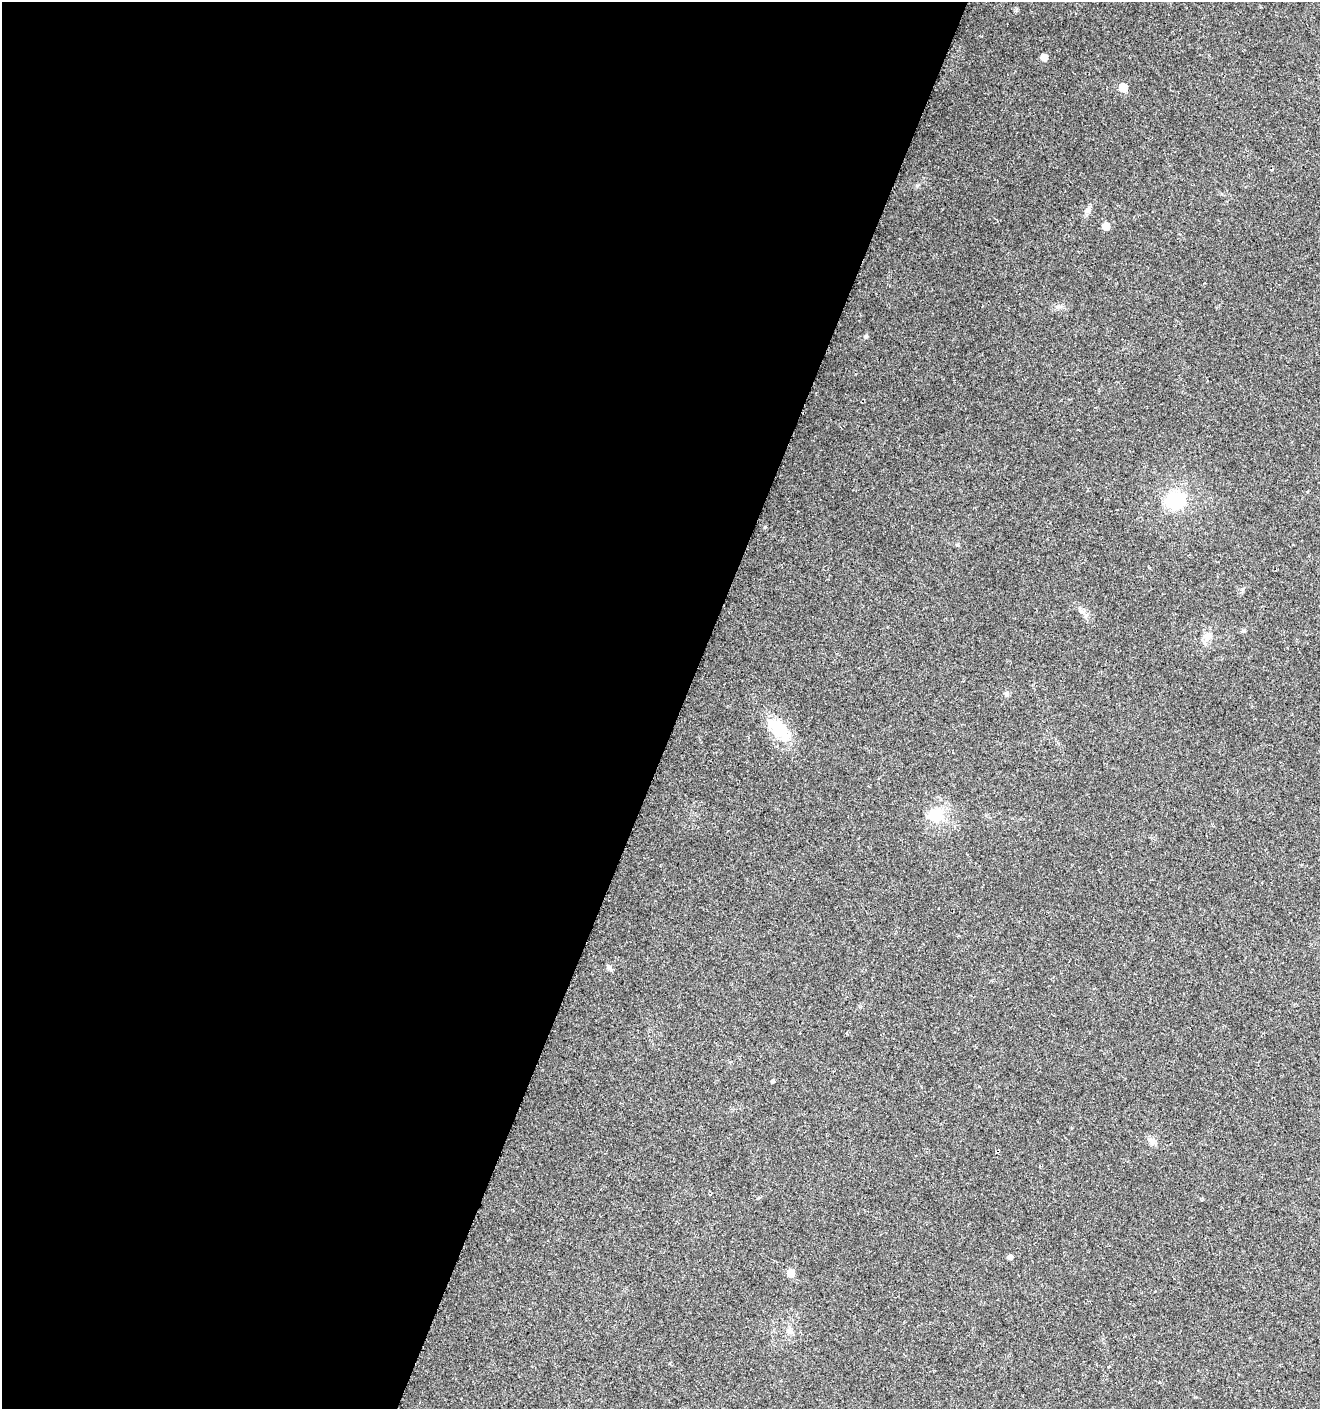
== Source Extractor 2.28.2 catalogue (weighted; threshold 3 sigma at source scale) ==
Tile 5 of 4 x 4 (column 1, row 2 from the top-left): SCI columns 280-1597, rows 2822-4228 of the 5767 x 5648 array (HDU 1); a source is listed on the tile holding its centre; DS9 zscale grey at full resolution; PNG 1322 x 1411 px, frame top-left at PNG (2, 2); no overlay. Shown black and unused: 52% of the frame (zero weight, under 2 of 3 exposures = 1% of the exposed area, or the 3 px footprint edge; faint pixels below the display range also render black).
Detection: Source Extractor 2.28.2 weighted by HDU 2 'WHT'; one run over the whole footprint, this tile lists its part. Background 0.0196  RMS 0.0049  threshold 0.022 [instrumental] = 3 sigma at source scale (4.5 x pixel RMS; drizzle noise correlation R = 1.50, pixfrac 1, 0.0396/0.0396 arcsec/px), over >= 5 px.
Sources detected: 18; all 18 listed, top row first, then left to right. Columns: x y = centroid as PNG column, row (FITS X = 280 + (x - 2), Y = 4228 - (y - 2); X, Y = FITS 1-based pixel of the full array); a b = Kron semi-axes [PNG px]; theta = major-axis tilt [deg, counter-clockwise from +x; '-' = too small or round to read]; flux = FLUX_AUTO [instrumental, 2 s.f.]
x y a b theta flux
1044 57 5 5 - 4.2
1123 88 6 5 - 13
1088 210 10 6 46 1.8
1106 226 5 5 - 7.5
866 336 4 4 - 0.72
1176 500 28 21 17 23
765 527 4 3 - 0.43
1243 631 6 5 - 0.74
1207 636 11 10 - 3.5
1007 694 7 4 71 0.76
778 729 36 16 -44 17
936 815 22 20 28 12
609 968 8 6 -20 1.4
773 1081 4 3 - 6.3
1010 1257 4 4 - 1.9
790 1273 6 5 - 7.8
790 1331 9 6 -74 1.8
1108 1367 4 2 - 0.39
Unlisted compact peaks at least as high as the median listed source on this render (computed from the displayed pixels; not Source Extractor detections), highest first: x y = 957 545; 917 185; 1016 10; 1058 306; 1086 615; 1242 589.